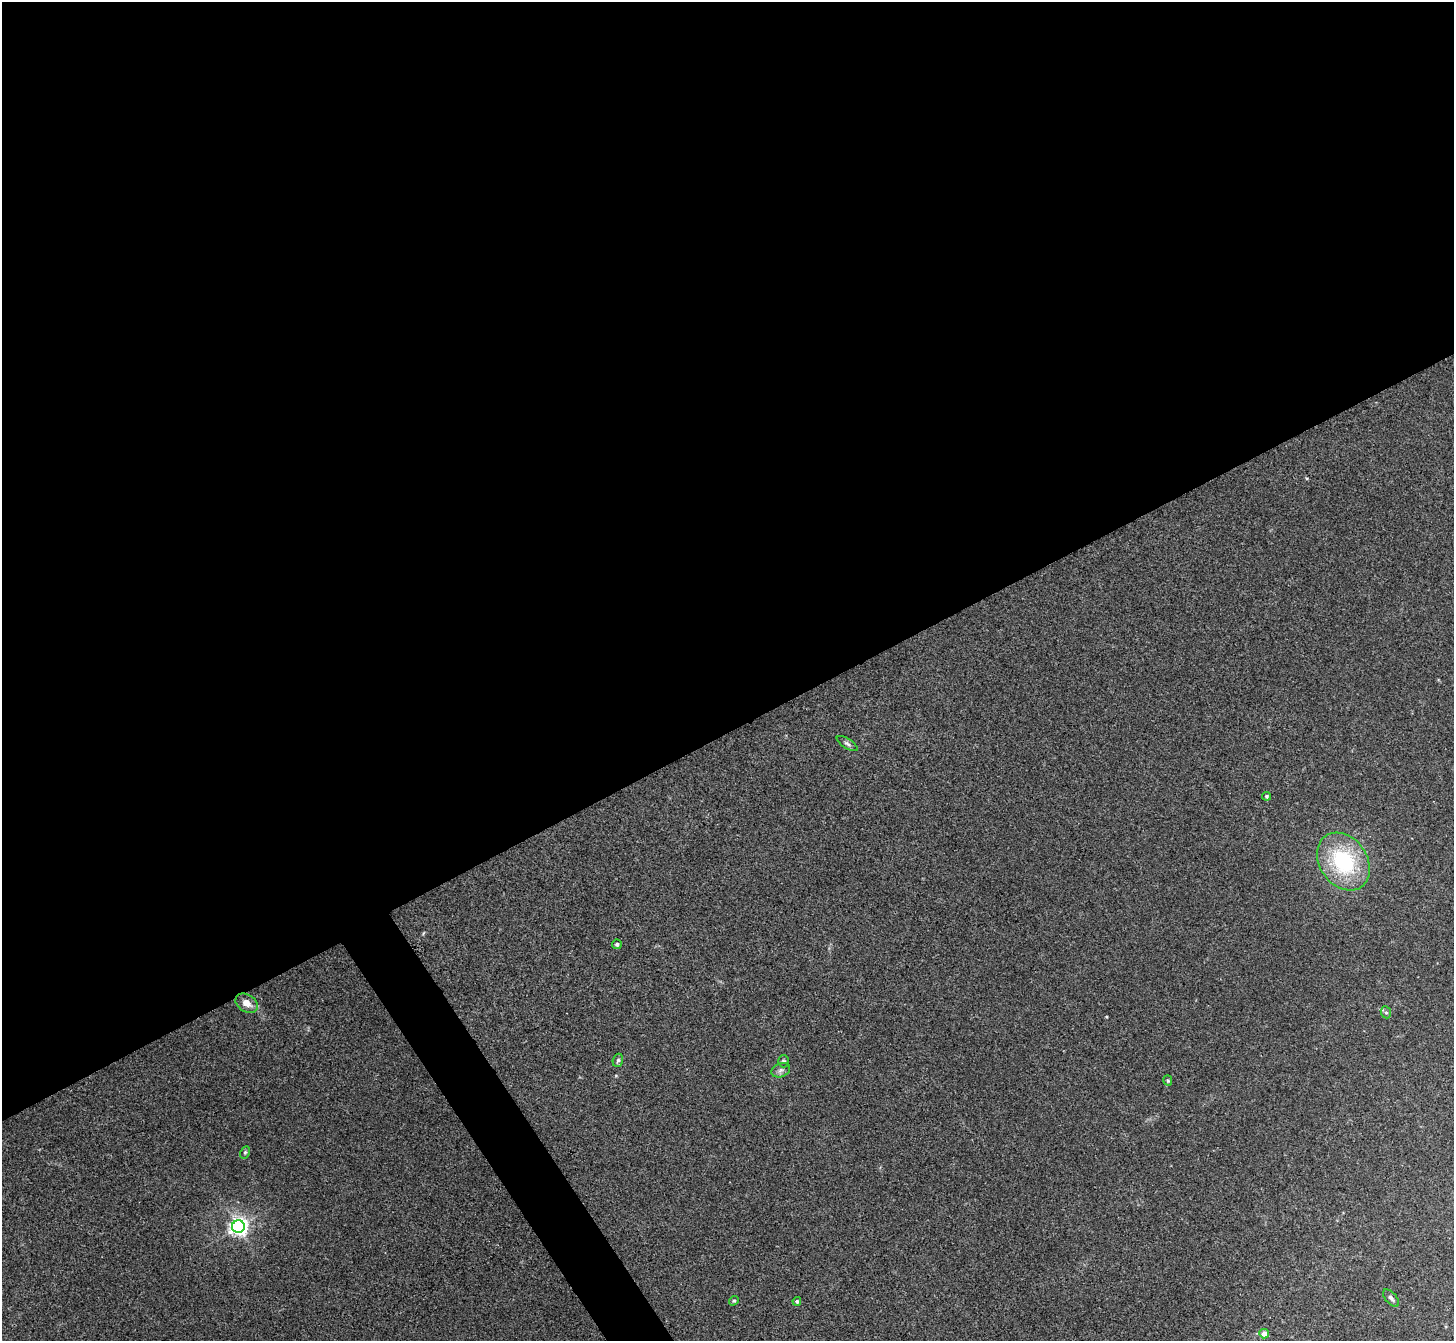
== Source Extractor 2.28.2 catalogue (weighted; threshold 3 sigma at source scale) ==
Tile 2 of 4 x 4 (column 2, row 1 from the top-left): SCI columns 1455-2906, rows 4173-5511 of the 5811 x 5806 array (HDU 1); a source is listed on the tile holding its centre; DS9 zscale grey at full resolution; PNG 1456 x 1343 px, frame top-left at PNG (2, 2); each listed source drawn as its Kron ellipse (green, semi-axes under 4 px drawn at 4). Shown black and unused: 56% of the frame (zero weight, under 3 of 4 exposures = <1% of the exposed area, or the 3 px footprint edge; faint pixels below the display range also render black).
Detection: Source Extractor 2.28.2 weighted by HDU 2 'WHT'; one run over the whole footprint, this tile lists its part. Background 0.0166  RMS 0.0046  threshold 0.0206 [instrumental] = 3 sigma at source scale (4.5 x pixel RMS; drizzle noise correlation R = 1.50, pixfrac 1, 0.05/0.05 arcsec/px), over >= 5 px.
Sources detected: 17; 1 inside a brighter listed object's ellipse — not listed separately; the other 16 listed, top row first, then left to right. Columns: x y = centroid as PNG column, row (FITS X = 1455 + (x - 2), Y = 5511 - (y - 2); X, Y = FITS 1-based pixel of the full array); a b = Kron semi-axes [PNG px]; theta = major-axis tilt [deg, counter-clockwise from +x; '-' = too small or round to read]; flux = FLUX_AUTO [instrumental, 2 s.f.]
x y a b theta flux
847 743 12 5 -32 1.3
1266 796 4 4 - 0.8
1343 862 31 23 -55 40
617 944 5 4 - 0.83
247 1003 12 8 -33 4.1
1386 1012 6 5 - 0.87
618 1060 7 5 72 0.85
783 1061 6 5 - 0.87
781 1070 10 7 21 1.5
1168 1080 5 4 - 0.6
245 1152 6 4 63 0.7
238 1227 6 6 - 220
1391 1298 10 5 -49 1.4
734 1301 5 4 - 0.65
797 1301 4 4 - 0.98
1264 1334 5 4 - 3.4